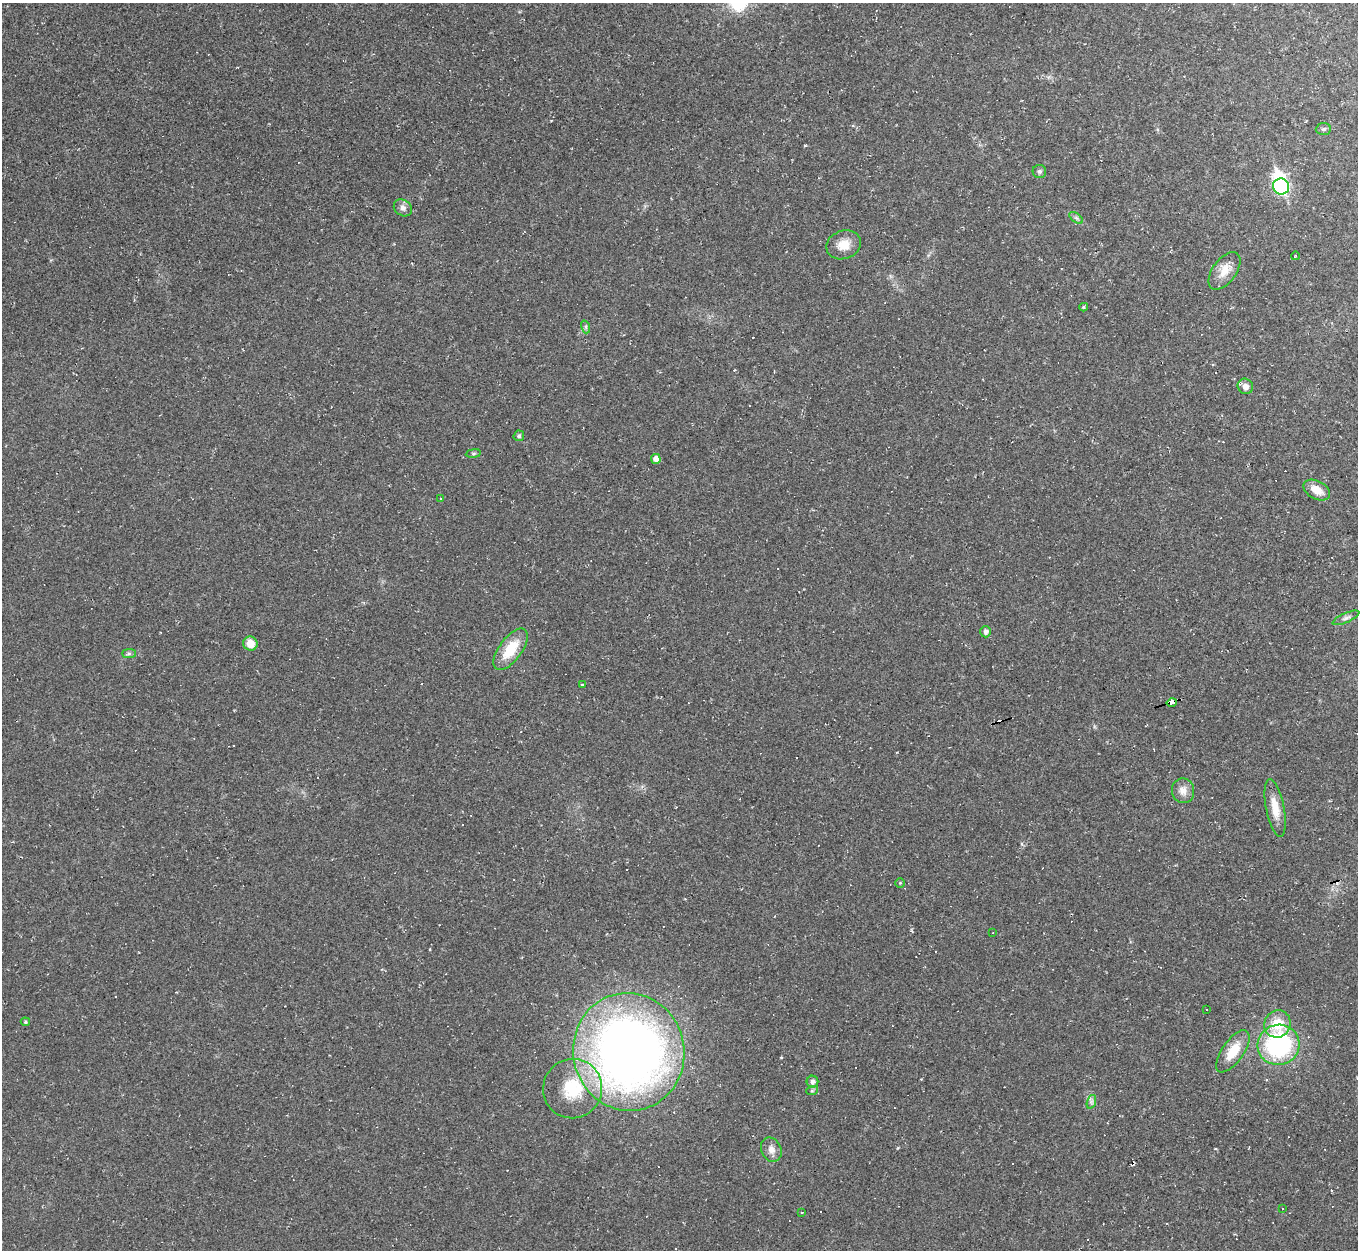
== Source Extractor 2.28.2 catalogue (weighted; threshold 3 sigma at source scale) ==
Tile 10 of 4 x 4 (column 2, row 3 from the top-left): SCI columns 1357-2712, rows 1395-2642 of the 5425 x 5410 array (HDU 1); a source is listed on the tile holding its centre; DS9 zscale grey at full resolution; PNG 1360 x 1252 px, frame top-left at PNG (2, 3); each listed source drawn as its Kron ellipse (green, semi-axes under 4 px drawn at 4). Shown black and unused: <1% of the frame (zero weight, under 2 of 3 exposures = <1% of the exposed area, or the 3 px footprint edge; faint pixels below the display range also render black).
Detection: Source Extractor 2.28.2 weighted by HDU 2 'WHT'; one run over the whole footprint, this tile lists its part. Background 0.0453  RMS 0.0067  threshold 0.03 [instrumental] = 3 sigma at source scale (4.5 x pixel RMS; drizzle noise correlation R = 1.50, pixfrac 1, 0.05/0.05 arcsec/px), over >= 5 px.
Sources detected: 69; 1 inside a brighter object's white glare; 28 cosmic-ray / hot-pixel residue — neither listed nor drawn; the other 40 listed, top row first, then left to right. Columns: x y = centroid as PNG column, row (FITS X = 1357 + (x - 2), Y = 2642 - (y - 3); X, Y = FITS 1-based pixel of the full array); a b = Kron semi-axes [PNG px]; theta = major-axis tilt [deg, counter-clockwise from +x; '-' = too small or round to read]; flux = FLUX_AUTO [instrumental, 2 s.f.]
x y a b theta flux
1323 129 8 6 3 1.5
1039 171 7 6 - 1.4
1281 187 8 8 - 74
403 208 10 7 -33 2.9
1076 218 8 4 -36 1.5
844 245 18 14 20 9.4
1295 256 4 2 - 0.51
1224 271 21 11 54 9.6
1084 307 4 3 - 0.88
586 327 7 4 -73 1.2
1245 386 8 7 - 3.8
519 436 5 5 - 1.2
473 453 7 4 8 1
656 459 5 5 - 4.4
1317 490 14 9 -27 8.4
441 499 3 3 - 1.5
1346 618 14 5 24 2.5
986 632 5 5 - 2.4
250 644 7 7 - 9.5
511 649 24 11 54 20
129 654 7 4 0 1.3
582 684 3 3 - 0.86
1172 702 5 3 - 64
1183 791 12 11 - 5.7
1275 808 29 9 -79 11
900 883 4 4 - 0.74
993 933 2 2 - 0.43
1207 1010 3 3 - 1.6
25 1022 5 4 - 0.87
1277 1024 14 13 - 16
1278 1045 21 20 - 85
1233 1051 24 11 55 15
629 1052 59 55 -78 570
812 1082 6 6 - 3
573 1088 30 29 - 35
812 1091 6 4 19 0.87
1091 1102 7 4 72 1.5
771 1150 12 9 -65 4.5
1282 1209 3 3 - 4.3
802 1212 3 2 - 0.6
Overlapping masked pixels (flux is a lower limit): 1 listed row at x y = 1172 702